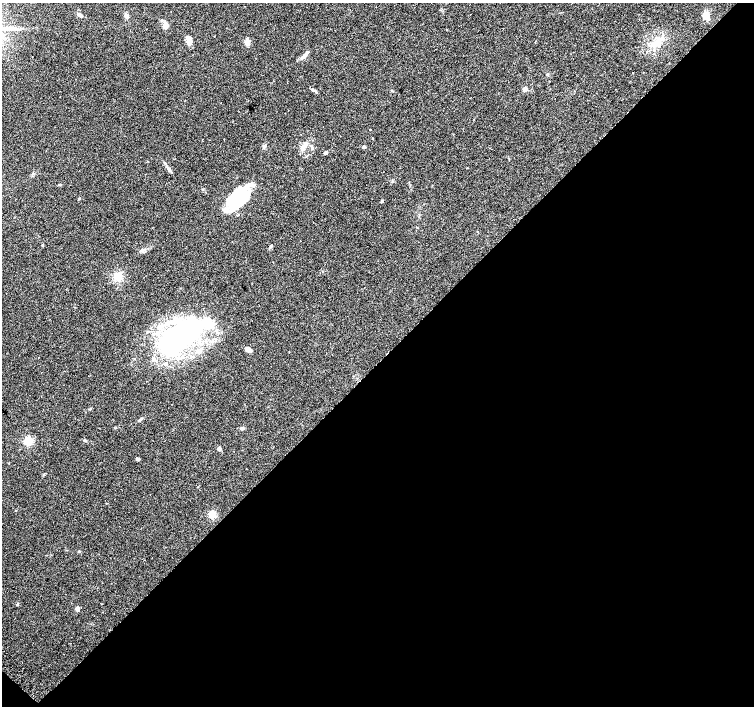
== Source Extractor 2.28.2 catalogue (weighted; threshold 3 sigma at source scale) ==
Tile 15 of 4 x 4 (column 3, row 4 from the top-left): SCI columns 3033-4536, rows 187-1594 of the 6070 x 6070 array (HDU 1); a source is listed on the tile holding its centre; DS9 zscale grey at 2 x 2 block average (1 PNG px = mean of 2 x 2 image px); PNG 756 x 708 px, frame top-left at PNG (2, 3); no overlay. Shown black and unused: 49% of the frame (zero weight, under 2 of 3 exposures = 2% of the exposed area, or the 3 px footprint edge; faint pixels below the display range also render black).
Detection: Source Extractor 2.28.2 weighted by HDU 2 'WHT'; one run over the whole footprint, this tile lists its part. Background 0.118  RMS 0.0099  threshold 0.0445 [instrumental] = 3 sigma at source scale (4.5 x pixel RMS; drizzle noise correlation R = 1.50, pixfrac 1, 0.0396/0.0396 arcsec/px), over >= 5 px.
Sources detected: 39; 4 inside a brighter object's white glare — not listed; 7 inside a brighter listed object's ellipse — not listed separately; the other 28 listed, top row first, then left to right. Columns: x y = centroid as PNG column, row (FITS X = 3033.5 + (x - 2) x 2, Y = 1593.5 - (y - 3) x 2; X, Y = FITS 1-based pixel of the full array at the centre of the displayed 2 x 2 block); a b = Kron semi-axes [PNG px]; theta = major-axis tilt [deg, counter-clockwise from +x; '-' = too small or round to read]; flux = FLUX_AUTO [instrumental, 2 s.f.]
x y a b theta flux
706 14 10 6 78 15
80 15 7 3 -36 5.4
126 16 5 4 - 5.6
165 25 3 3 - 40
189 41 7 5 73 8.3
657 42 8 5 12 12
247 43 7 5 -67 9.3
305 55 13 3 52 8.3
525 89 3 3 - 17
370 130 2 2 - 2
264 146 4 3 - 3.4
364 147 4 3 - 2.6
303 148 10 5 59 10
325 153 4 3 - 3.7
169 169 6 4 -49 4.8
236 198 25 16 78 97
43 245 3 3 - 1.7
118 277 9 8 - 20
178 338 49 30 34 400
248 349 7 4 -27 8.9
139 420 5 2 - 2.6
242 428 4 3 - 4.5
28 441 3 3 - 160
219 449 3 3 - 8.2
138 459 5 3 - 3.2
212 515 3 3 - 80
17 604 3 2 - 2.4
77 609 3 3 - 18
Diffuse or blended objects may show on this block-average render without a row.